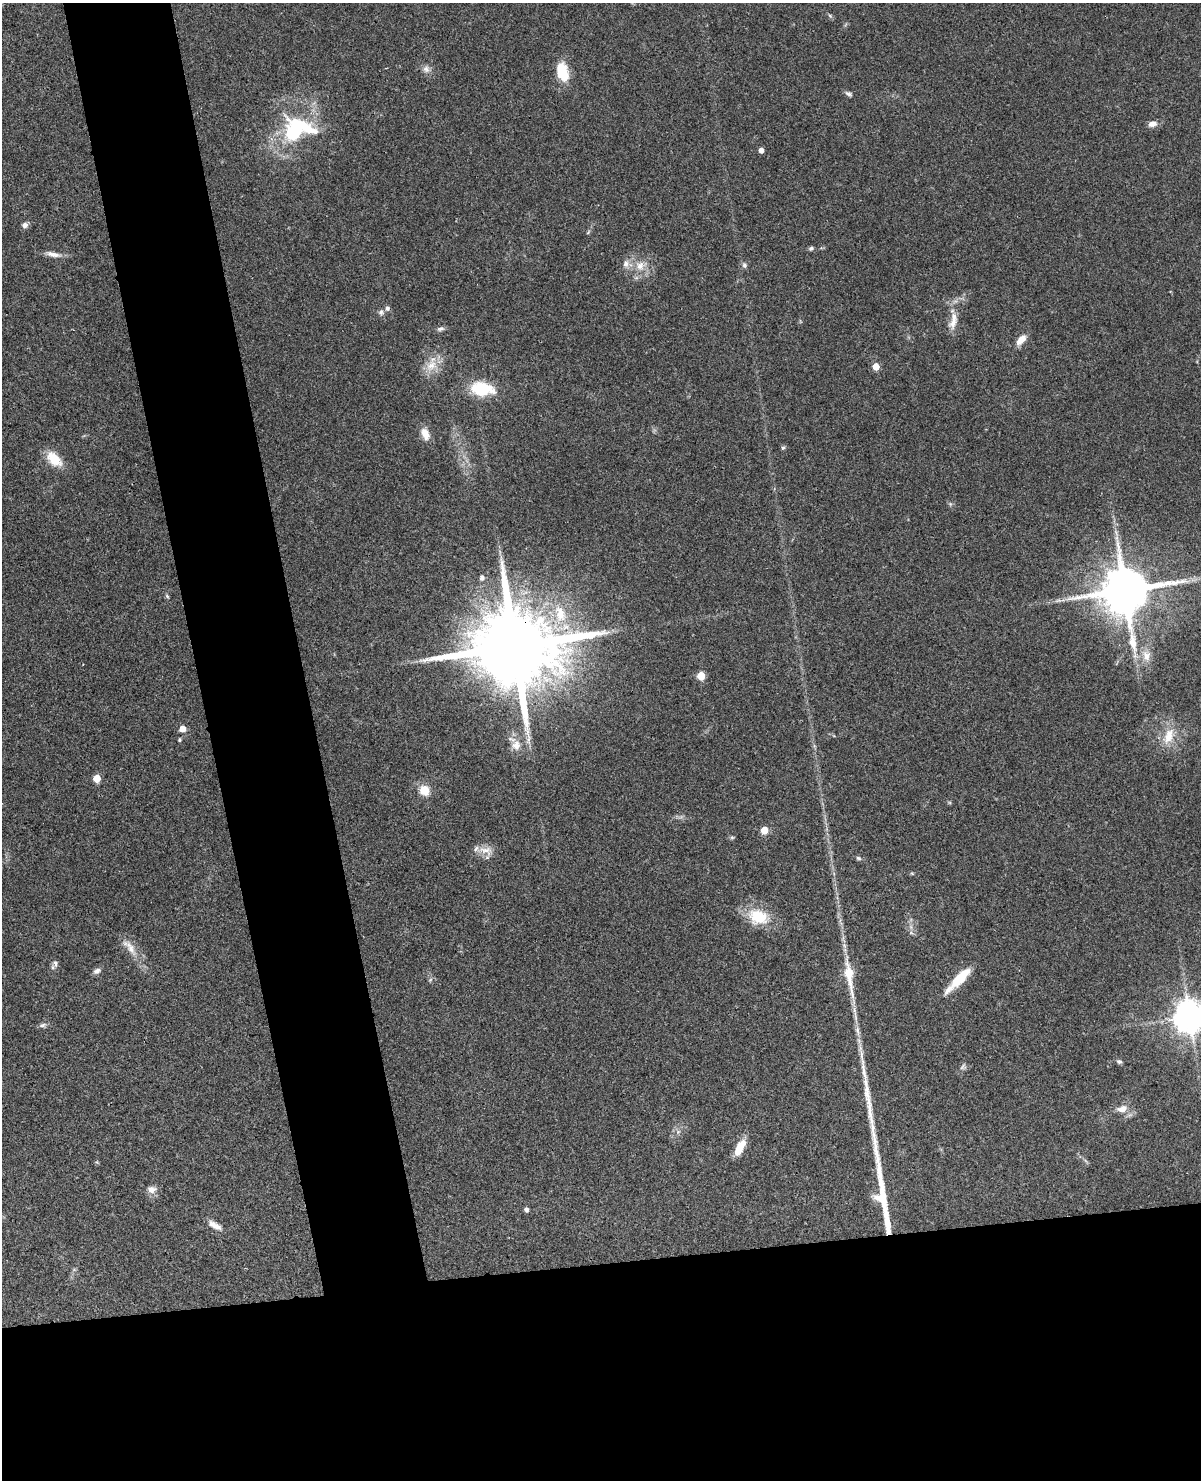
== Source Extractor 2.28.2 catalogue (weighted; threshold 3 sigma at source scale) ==
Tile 11 of 4 x 3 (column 3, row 3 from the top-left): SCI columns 2447-3645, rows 259-1736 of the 4892 x 4840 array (HDU 1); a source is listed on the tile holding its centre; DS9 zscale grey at full resolution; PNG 1203 x 1482 px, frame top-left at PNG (2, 3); no overlay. Shown black and unused: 22% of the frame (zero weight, under 3 of 4 exposures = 5% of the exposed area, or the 3 px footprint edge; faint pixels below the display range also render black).
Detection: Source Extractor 2.28.2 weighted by HDU 2 'WHT'; one run over the whole footprint, this tile lists its part. Background 0.0858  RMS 0.0058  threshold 0.0261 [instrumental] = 3 sigma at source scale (4.5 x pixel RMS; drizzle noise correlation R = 1.50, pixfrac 1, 0.05/0.05 arcsec/px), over >= 5 px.
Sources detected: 68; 2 inside a brighter object's white glare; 2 long thin detections or spike segments (spike, bleed or trail) — not listed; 3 inside a brighter listed object's ellipse — not listed separately; the other 61 listed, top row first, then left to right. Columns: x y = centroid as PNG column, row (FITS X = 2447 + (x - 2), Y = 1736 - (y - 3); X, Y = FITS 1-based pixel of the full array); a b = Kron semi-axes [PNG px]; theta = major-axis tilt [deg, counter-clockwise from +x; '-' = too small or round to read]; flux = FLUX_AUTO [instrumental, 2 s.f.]
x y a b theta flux
830 16 6 4 -45 0.97
426 69 10 9 - 2.9
562 72 23 13 -76 16
848 94 10 5 -28 1.6
1153 124 11 7 14 3.6
292 133 12 11 - 33
761 150 4 4 - 3.9
25 225 7 7 - 2.3
588 232 7 3 53 0.76
811 248 6 5 - 1.3
53 254 21 6 -11 4.2
626 264 9 9 - 3.2
744 265 8 6 -66 1.5
640 266 13 11 87 6.7
381 312 8 8 - 1.9
953 323 18 11 63 5.8
440 329 10 6 15 1.7
1021 339 13 7 47 5.9
431 365 20 14 54 9.9
876 366 5 5 - 8.7
481 389 23 13 -7 27
425 434 15 9 -68 6.4
783 448 6 5 - 0.86
54 459 22 13 -43 12
1116 533 13 4 -67 2.2
482 578 6 5 - 2.2
1125 590 14 14 - 3400
167 596 6 5 - 0.87
1058 601 9 4 9 1.7
560 614 28 16 -79 21
515 646 26 19 4 12000
1146 656 16 12 -87 7.3
701 676 5 5 - 15
182 729 5 5 - 7.4
1168 736 26 13 67 12
179 740 4 4 - 0.9
516 745 15 14 - 7.2
97 778 5 5 - 14
424 790 10 9 - 9.9
764 830 5 5 - 15
732 837 6 4 0 0.86
486 850 21 11 -13 6.5
858 858 8 5 -18 1.2
758 917 24 17 -15 20
911 927 7 4 -72 1.5
129 947 30 10 -50 8.1
55 963 11 7 -81 2
97 971 10 6 27 2.3
849 976 60 11 -81 20
960 978 30 10 46 15
430 980 6 4 46 1
1190 1017 9 9 - 1200
43 1025 10 6 20 1.7
1119 1061 7 5 -22 1.3
963 1067 8 7 - 1.6
1122 1109 12 8 13 5.2
678 1132 7 4 19 1.1
740 1148 17 7 63 12
151 1189 12 9 -6 3.9
526 1210 5 5 - 1.6
215 1225 18 7 -31 4.7
Overlapping masked pixels (flux is a lower limit): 1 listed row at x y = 515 646
Isophote crosses this tile's border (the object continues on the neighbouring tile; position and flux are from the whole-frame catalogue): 1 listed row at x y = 1190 1017